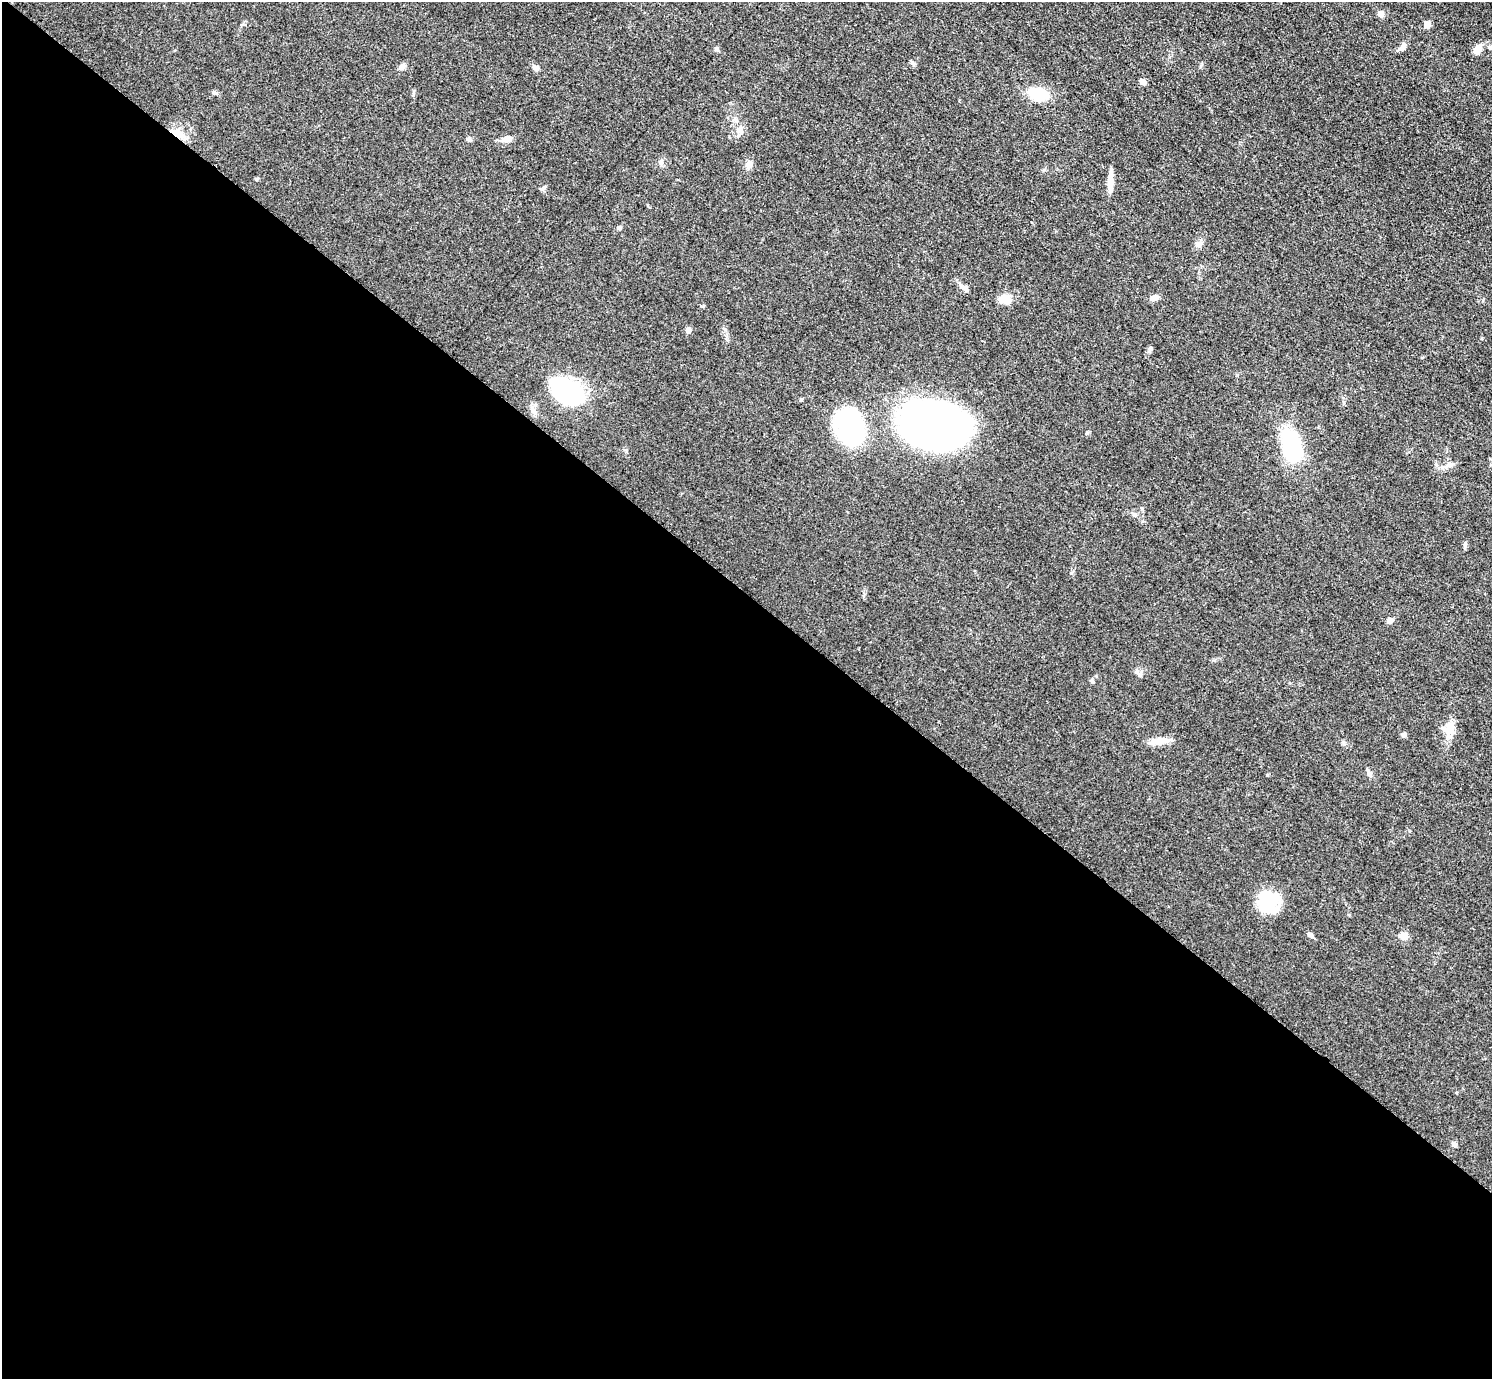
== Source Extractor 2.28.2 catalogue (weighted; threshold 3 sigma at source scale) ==
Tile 14 of 4 x 4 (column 2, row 4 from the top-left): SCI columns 1502-2991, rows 165-1541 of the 5978 x 5981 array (HDU 1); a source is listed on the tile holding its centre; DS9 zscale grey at full resolution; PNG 1494 x 1381 px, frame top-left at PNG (2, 2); no overlay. Shown black and unused: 57% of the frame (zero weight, under 3 of 5 exposures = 1% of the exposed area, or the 3 px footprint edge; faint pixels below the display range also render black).
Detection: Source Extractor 2.28.2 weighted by HDU 2 'WHT'; one run over the whole footprint, this tile lists its part. Background 0.0533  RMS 0.0058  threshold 0.026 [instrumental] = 3 sigma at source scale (4.5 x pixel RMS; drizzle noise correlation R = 1.50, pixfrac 1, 0.05/0.05 arcsec/px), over >= 5 px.
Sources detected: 48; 1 inside a brighter object's white glare — not listed; the other 47 listed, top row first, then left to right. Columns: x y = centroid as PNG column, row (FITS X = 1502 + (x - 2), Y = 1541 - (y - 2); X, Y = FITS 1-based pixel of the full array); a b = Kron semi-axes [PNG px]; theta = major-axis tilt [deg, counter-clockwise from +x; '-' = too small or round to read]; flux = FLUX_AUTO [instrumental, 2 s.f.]
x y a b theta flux
1380 14 5 5 - 4.5
1427 24 5 5 - 8
1402 47 12 6 41 2.8
1490 47 6 4 -20 0.9
716 49 6 5 - 0.94
1477 50 11 7 50 5.2
913 63 8 4 -54 1
402 67 9 6 42 2.1
535 67 8 6 3 1.7
1143 82 7 5 -28 2.5
214 93 8 4 -25 1.1
1038 94 16 11 -13 22
740 129 9 5 25 2
177 133 14 11 -43 6.5
469 139 7 5 69 1.1
506 139 12 7 4 4.1
661 162 7 6 - 1.4
749 165 9 8 - 3.1
256 179 5 4 - 0.67
1110 181 23 6 88 6.5
542 189 8 5 39 1.3
619 228 6 5 - 0.97
1199 244 9 6 -29 1.8
964 288 13 6 -38 2.9
1154 298 11 6 13 3
1005 300 14 9 -8 8.2
688 330 7 6 - 2.2
568 391 34 23 -31 64
801 399 5 4 - 0.67
533 411 10 6 -69 2.4
933 426 56 38 -14 400
851 427 34 26 -73 84
1087 433 5 5 - 0.76
1292 446 26 14 -75 62
1449 465 11 5 18 2.4
1071 573 5 4 - 0.72
1390 620 8 6 41 2
1140 674 9 8 - 2
1092 681 6 4 -45 0.83
1449 729 18 16 36 7.9
1404 735 6 6 - 1.4
1159 741 28 7 7 6.1
1369 773 12 5 -69 1.6
1269 903 33 18 -24 19
1310 935 6 5 - 1.9
1404 936 10 8 -35 3.4
1454 1144 7 6 - 1.4
Overlapping masked pixels (flux is a lower limit): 1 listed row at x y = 177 133
Unlisted compact peaks at least as high as the median listed source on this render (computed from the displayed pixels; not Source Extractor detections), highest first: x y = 1465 543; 1267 775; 1151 348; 1135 515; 1482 338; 626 451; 703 306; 1214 660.